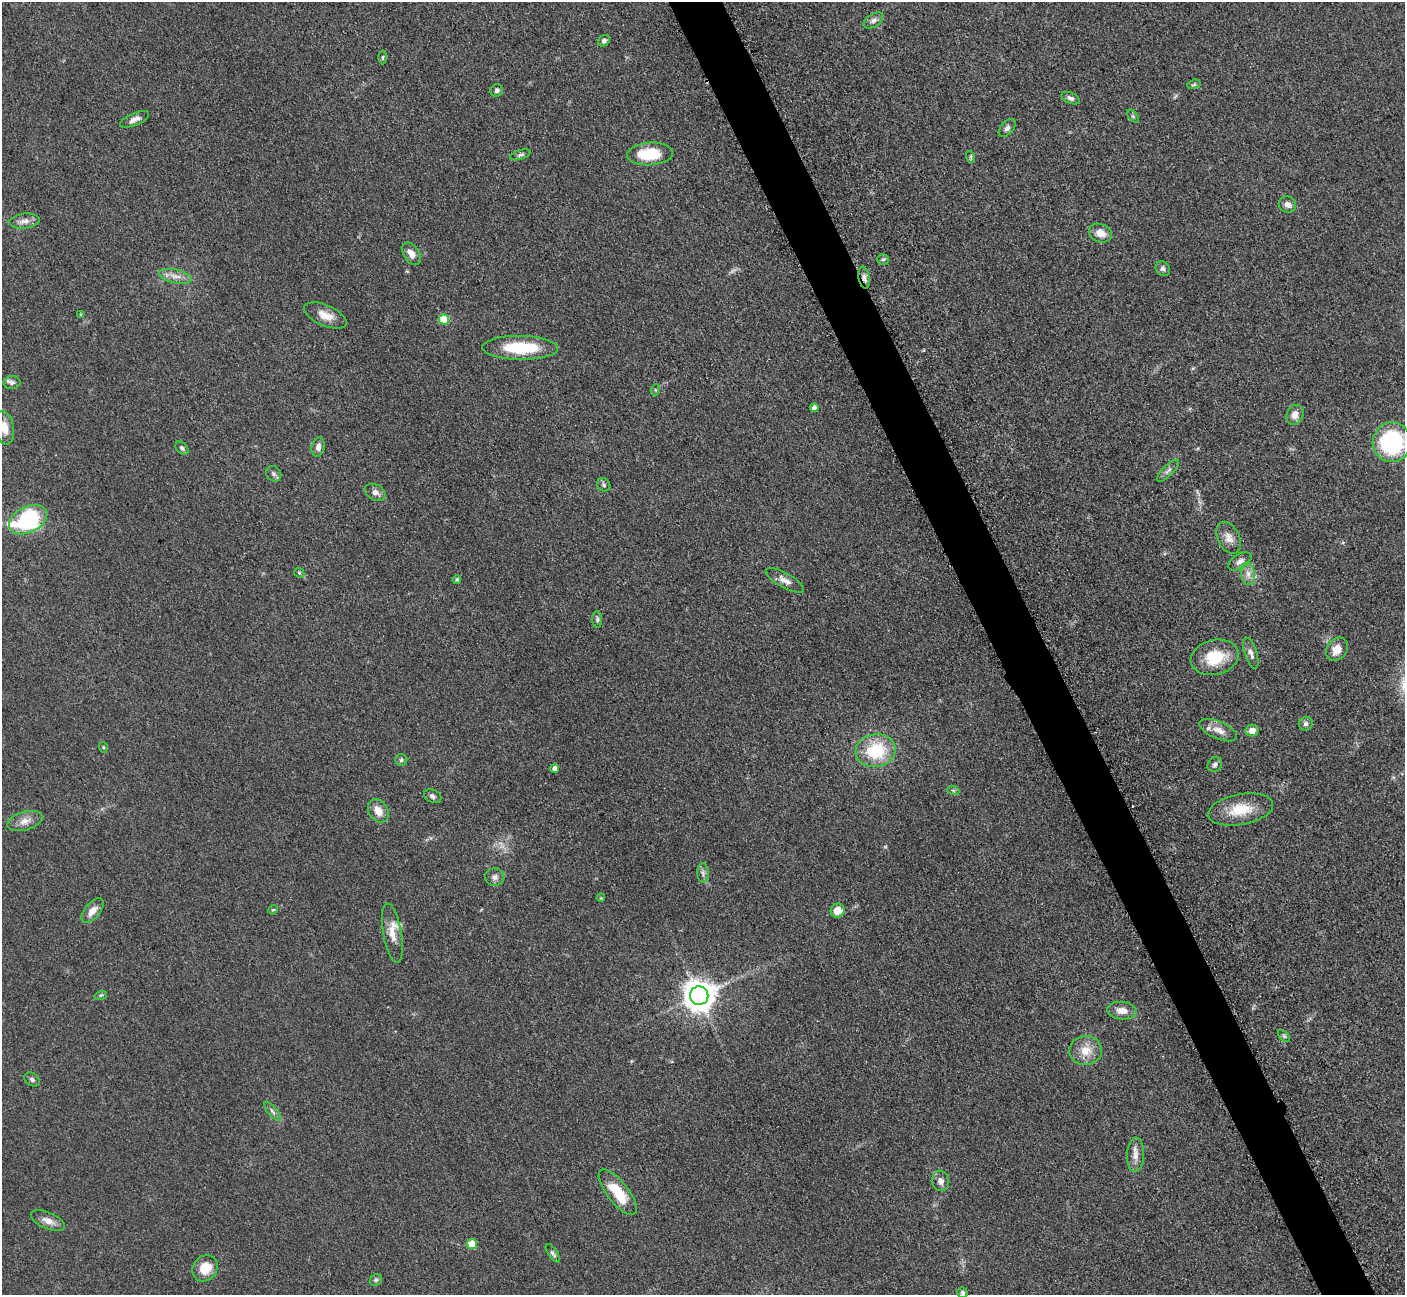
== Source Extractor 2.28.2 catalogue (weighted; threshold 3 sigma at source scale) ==
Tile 6 of 4 x 4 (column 2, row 2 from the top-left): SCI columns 1423-2825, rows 2885-4177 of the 5698 x 5663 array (HDU 1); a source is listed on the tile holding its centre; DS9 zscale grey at full resolution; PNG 1407 x 1297 px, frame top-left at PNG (2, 2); each listed source drawn as its Kron ellipse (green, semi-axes under 4 px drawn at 4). Shown black and unused: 4% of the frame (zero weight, under 3 of 5 exposures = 4% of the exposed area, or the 3 px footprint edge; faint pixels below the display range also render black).
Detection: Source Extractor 2.28.2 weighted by HDU 2 'WHT'; one run over the whole footprint, this tile lists its part. Background 0.0525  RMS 0.0056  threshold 0.0251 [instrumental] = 3 sigma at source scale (4.5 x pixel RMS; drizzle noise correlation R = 1.50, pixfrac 1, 0.05/0.05 arcsec/px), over >= 5 px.
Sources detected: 86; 2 too faint to see at this stretch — neither listed nor drawn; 1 inside a brighter listed object's ellipse — not listed separately; the other 83 listed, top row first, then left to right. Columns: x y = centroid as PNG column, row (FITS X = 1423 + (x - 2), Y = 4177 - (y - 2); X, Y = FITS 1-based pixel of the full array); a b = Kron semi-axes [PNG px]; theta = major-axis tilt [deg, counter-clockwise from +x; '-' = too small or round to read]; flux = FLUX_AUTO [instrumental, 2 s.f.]
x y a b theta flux
874 20 11 6 33 2.3
604 41 6 5 - 1.6
383 57 7 3 89 0.68
1194 84 7 4 16 0.86
497 90 6 6 - 1.3
1071 98 10 5 -24 1.8
1133 116 7 4 -53 0.87
134 119 15 6 23 3.1
1007 128 11 6 49 1.9
650 154 23 11 3 21
520 155 11 4 17 1.4
971 157 6 4 -73 0.82
1287 204 9 8 - 2.9
25 221 15 7 6 3.5
1100 233 12 9 -22 5.9
411 254 12 7 -57 4.9
883 259 6 5 - 1.1
1163 268 8 6 -49 2
175 276 16 6 -13 4.2
864 278 11 5 -80 2.7
81 314 4 3 - 0.78
325 315 23 10 -23 7.2
444 319 5 5 - 16
520 348 38 12 -1 26
12 383 8 6 10 1.8
655 390 5 3 - 0.58
814 408 4 4 - 2.4
1295 415 10 8 64 3.8
4 428 17 9 -80 7.2
1392 442 20 19 - 57
318 447 10 6 78 2.8
182 448 8 5 -45 1.2
1168 471 14 5 45 2.2
274 474 8 7 - 1.8
604 485 7 6 - 1.2
375 492 11 7 -31 2.7
28 520 20 13 26 70
1229 538 17 11 -62 5
1240 561 13 7 31 2.9
299 573 5 4 - 0.81
1248 574 11 7 -83 3.6
457 579 4 4 - 1.1
785 580 21 7 -29 4.1
597 619 8 5 -87 1.2
1337 649 12 10 52 6.5
1251 653 16 6 -72 2.8
1215 657 24 17 13 19
1306 724 7 6 - 1.7
1218 730 20 8 -23 4.9
1252 731 6 6 - 3.6
103 747 5 3 - 0.59
875 750 20 16 9 28
401 760 6 6 - 1.2
1215 765 8 6 47 1.6
555 768 4 4 - 2.3
953 790 6 4 -19 0.77
433 796 9 6 -24 1.6
1241 809 33 15 10 16
378 811 12 9 -57 6.1
25 821 18 9 16 5
703 873 9 5 -89 1.8
495 877 9 9 - 2.7
601 898 4 3 - 0.49
273 910 5 4 - 0.68
92 911 15 7 50 4.7
838 911 7 7 - 6.5
392 933 30 9 -80 7.7
101 995 6 4 18 0.79
699 996 9 9 - 930
1122 1011 15 9 -6 5.2
1284 1036 7 4 -45 1
1086 1050 16 14 3 8.6
32 1079 8 6 -33 1.5
272 1111 12 4 -50 1.8
1136 1155 17 8 87 4.5
941 1181 10 8 -74 3.1
618 1192 28 10 -52 19
48 1221 18 8 -24 4.4
472 1244 5 5 - 11
553 1253 10 4 -55 1.4
205 1268 14 12 53 10
376 1280 6 5 - 1
962 1293 5 5 - 1.2
Overlapping masked pixels (flux is a lower limit): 1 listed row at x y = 864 278
Isophote crosses this tile's border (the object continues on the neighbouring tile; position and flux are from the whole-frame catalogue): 1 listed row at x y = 4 428